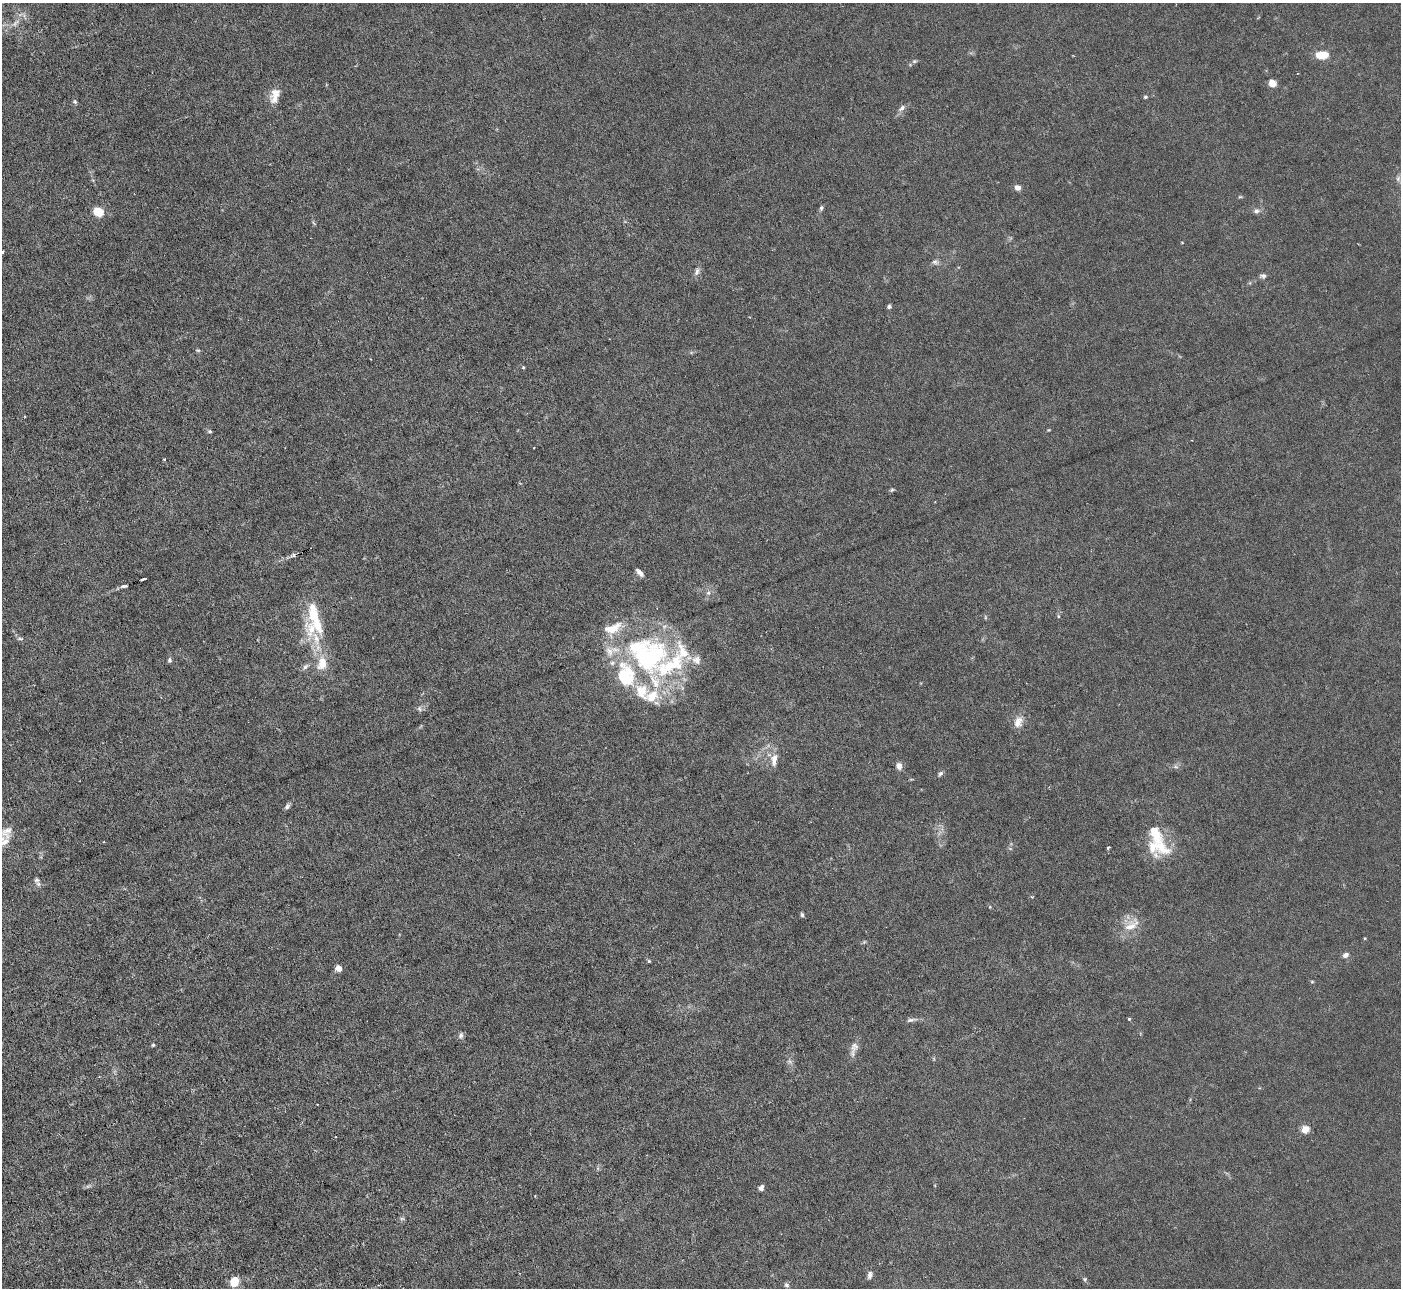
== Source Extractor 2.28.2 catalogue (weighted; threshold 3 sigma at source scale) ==
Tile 7 of 4 x 4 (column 3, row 2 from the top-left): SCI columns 2797-4195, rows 2857-4142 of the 5593 x 5578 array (HDU 1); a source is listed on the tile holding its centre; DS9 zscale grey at full resolution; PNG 1403 x 1290 px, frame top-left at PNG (2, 3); no overlay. Shown black and unused: <1% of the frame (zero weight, under 3 of 6 exposures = <1% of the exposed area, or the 3 px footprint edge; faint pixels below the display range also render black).
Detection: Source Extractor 2.28.2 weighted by HDU 2 'WHT'; one run over the whole footprint, this tile lists its part. Background 0.0215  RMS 0.0027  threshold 0.0112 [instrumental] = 3 sigma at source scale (4.09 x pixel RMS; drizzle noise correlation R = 1.36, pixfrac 0.8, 0.05/0.05 arcsec/px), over >= 5 px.
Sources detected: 94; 2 inside a brighter object's white glare — not listed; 16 inside a brighter listed object's ellipse — not listed separately; the other 76 listed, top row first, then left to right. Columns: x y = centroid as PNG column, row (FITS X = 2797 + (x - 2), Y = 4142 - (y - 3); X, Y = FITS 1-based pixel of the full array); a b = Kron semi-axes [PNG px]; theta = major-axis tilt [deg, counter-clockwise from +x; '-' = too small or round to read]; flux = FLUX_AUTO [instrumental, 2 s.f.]
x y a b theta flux
16 23 15 6 43 1.6
1322 55 12 7 4 5.1
914 61 7 5 19 0.45
1272 83 8 7 - 2.3
275 93 16 11 27 2.4
1145 97 5 4 - 0.4
75 102 6 5 - 0.47
902 108 11 6 39 1.2
1398 178 8 6 88 0.88
1018 187 6 5 - 1.8
1240 197 6 4 1 0.3
821 208 7 5 69 0.56
1256 211 7 6 - 0.99
98 212 8 6 -28 7
314 223 7 3 -46 0.3
2 252 3 3 - 0.38
935 262 9 7 -1 0.85
697 272 12 7 70 1.1
1263 276 8 6 -14 0.74
889 306 5 5 - 0.53
198 350 7 3 -8 0.35
523 367 4 4 - 0.25
25 417 3 2 - 0.21
210 431 6 4 -1 0.45
164 459 4 3 - 0.23
892 490 6 4 23 0.39
293 556 9 4 14 0.68
640 573 10 5 -48 1.2
143 579 4 3 - 0.65
124 586 7 4 7 0.78
708 593 8 6 32 0.87
313 614 32 15 -88 8.9
1058 616 6 4 -72 0.29
985 617 6 4 -73 0.31
613 628 28 14 27 6.2
20 639 9 4 4 0.48
609 651 17 12 -75 3.7
651 658 50 29 56 36
170 660 7 5 90 0.52
696 660 14 12 -49 2.3
322 663 15 11 80 4.7
305 667 9 6 49 0.88
419 709 8 6 -54 0.71
1018 722 15 10 68 2.6
774 759 17 8 79 2.5
899 766 8 6 -81 1.5
1176 767 7 4 -19 0.51
940 774 8 5 48 0.59
287 806 8 5 55 0.71
7 832 21 16 62 3.6
1162 847 30 15 -37 7.1
1108 848 3 3 - 0.46
36 880 9 7 -73 0.84
990 907 5 3 - 0.25
802 915 6 4 -75 0.52
1131 925 25 13 39 4.7
864 942 6 4 45 0.33
1345 955 8 6 28 1.1
649 961 5 4 - 0.29
338 968 6 5 - 2
1312 981 5 3 - 0.27
1129 1019 3 3 - 0.33
911 1020 15 5 11 0.93
461 1035 8 6 74 0.79
153 1045 5 4 - 0.35
854 1047 13 11 65 1.7
790 1061 8 6 -22 0.7
1305 1130 9 7 40 2.5
88 1186 10 4 26 0.59
761 1188 6 4 65 1.1
535 1196 2 2 - 0.19
402 1219 7 4 0 0.44
870 1275 9 6 75 0.93
1085 1279 6 5 - 0.42
234 1282 10 8 73 4.3
786 1285 7 5 -50 0.53
Isophote crosses this tile's border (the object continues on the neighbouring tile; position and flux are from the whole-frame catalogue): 1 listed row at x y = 2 252